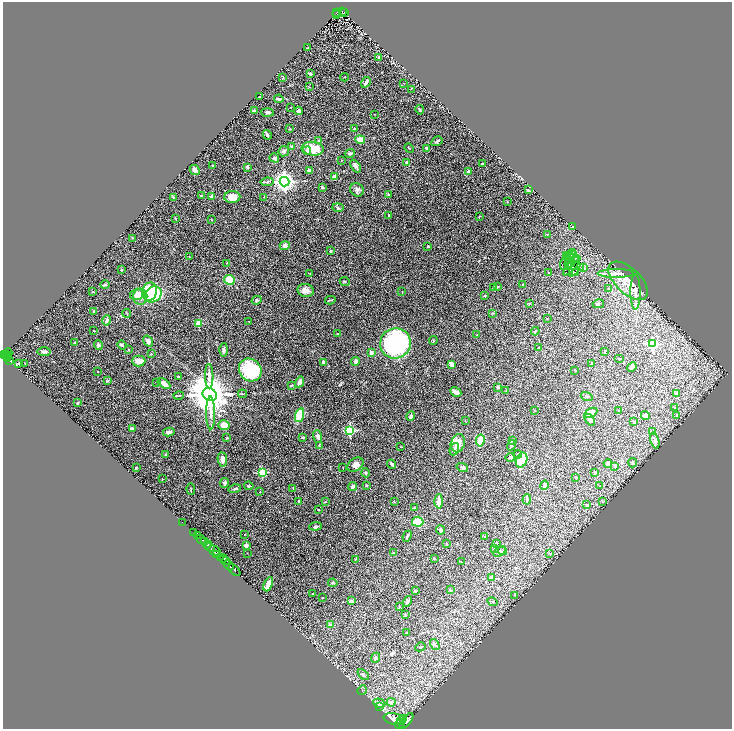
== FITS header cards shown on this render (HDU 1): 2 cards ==
NAXIS1  =                 1459
NAXIS2  =                 1453

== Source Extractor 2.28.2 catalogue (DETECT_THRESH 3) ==
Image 1459 x 1453 px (HDU 1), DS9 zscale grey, zoomed out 1/2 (1 PNG px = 2 x 2 image px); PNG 734 x 731 px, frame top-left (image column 2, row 1453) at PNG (3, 2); each listed source drawn as its Kron ellipse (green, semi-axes under 4 px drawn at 4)
Background 1.03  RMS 0.06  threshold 0.179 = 3 sigma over >= 5 px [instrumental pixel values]
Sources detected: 314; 21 cannot appear on this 1/2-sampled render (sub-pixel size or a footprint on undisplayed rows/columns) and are neither listed nor drawn; the other 293 listed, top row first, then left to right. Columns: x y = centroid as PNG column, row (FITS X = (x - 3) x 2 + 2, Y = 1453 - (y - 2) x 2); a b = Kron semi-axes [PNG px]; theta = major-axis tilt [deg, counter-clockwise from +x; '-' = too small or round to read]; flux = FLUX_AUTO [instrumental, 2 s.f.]
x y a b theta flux
342 11 3 2 - 110
337 12 3 2 - 210
344 13 3 1 - 56
337 14 3 2 - 34
307 48 4 2 - 5.7
379 57 3 3 - 17
310 74 3 3 - 27
283 77 3 2 - 5.9
344 77 4 2 - 6
366 82 6 3 59 46
404 83 2 2 - 3.1
309 87 3 2 - 4.4
411 89 3 2 - 5.2
260 97 2 1 - 5
279 99 5 2 - 23
291 107 2 1 - 3.4
254 110 2 2 - 12
420 110 5 3 - 9.7
298 111 4 3 - 50
268 112 6 4 -3 24
375 114 2 1 - 6.1
289 129 3 2 - 5.8
355 129 4 3 - 12
267 135 5 3 - 24
360 139 5 4 - 91
318 141 3 3 - 10
437 141 6 3 32 25
291 146 4 3 - 10
409 148 5 2 - 7.8
426 148 3 3 - 25
313 149 11 7 -7 230
284 151 5 5 - 29
307 151 4 4 - 23
350 153 5 3 - 23
274 158 5 3 - 39
341 160 2 2 - 3.8
407 163 4 3 - 33
482 164 2 2 - 9.4
213 166 3 2 - 5.8
356 166 7 4 -54 50
248 167 3 3 - 31
195 170 5 4 - 53
309 170 4 3 - 35
468 171 2 2 - 45
335 176 4 3 - 24
267 182 6 3 9 18
285 182 5 4 - 7800
322 187 3 2 - 16
357 190 7 6 - 31
528 190 3 2 - 14
388 195 4 4 - 12
201 196 3 2 - 5.9
212 196 4 3 - 34
174 197 3 2 - 7.5
232 197 8 6 1 130
263 197 2 2 - 3.4
507 202 3 2 - 5
338 208 5 4 - 18
389 216 4 2 - 13
479 216 3 2 - 5.4
175 218 4 2 - 6.5
212 220 3 2 - 6.1
573 227 4 3 - 10
547 234 3 2 - 6.1
133 238 2 2 - 4.3
285 246 5 4 - 42
428 246 3 3 - 18
330 251 2 2 - 21
570 255 7 2 35 6.5
573 255 3 1 - 11
566 256 3 1 - 4.9
189 257 2 1 - 4.9
570 258 6 2 61 3.4
573 258 6 4 -25 3.3
577 258 4 2 - 19
565 262 8 2 69 3.6
227 263 3 2 - 6.5
570 263 5 3 - 4.2
572 265 12 3 51 6.1
568 267 4 3 - 18
581 267 3 1 - 17
584 268 4 3 - 21
575 269 8 4 56 4
121 270 3 2 - 14
575 272 2 1 - 3.1
549 273 4 2 - 8.1
616 273 18 4 0 72
310 274 3 2 - 7.8
229 280 5 5 - 210
345 281 5 2 - 9.2
628 281 24 12 -44 220
105 285 4 3 - 17
523 285 3 3 - 14
497 287 4 3 - 13
493 288 4 3 - 8.6
608 289 3 2 - 5.4
306 290 8 6 -14 75
93 292 3 2 - 3.6
149 292 9 7 76 490
402 292 2 2 - 4
635 292 18 5 90 79
137 294 7 5 14 90
153 294 9 7 36 540
485 295 3 2 - 8.4
140 297 8 7 - 63
257 300 5 3 - 14
330 300 5 1 - 11
529 304 3 2 - 6.2
598 304 6 4 13 19
94 311 3 2 - 19
126 313 4 2 - 8.5
492 313 3 3 - 7.5
547 318 3 2 - 4.9
107 320 5 3 - 35
249 321 3 2 - 5
199 323 3 2 - 250
94 330 2 1 - 4.4
535 331 4 3 - 9.1
337 334 3 2 - 5.1
477 335 2 1 - 3.8
148 341 6 4 -56 40
433 341 4 2 - 5.1
75 342 4 3 - 12
395 343 15 15 - 1800
653 344 3 3 - 1000
98 345 5 4 - 27
122 345 5 3 - 14
539 347 3 3 - 8.6
129 350 2 2 - 5.7
224 350 6 4 88 27
44 351 7 3 1 31
605 351 3 2 - 5.7
8 352 4 3 - 350
371 353 3 3 - 53
7 354 3 2 - 380
151 354 3 3 - 9.1
5 355 3 2 - 300
8 356 3 1 - 73
7 358 2 2 - 180
620 358 5 1 - 4.1
10 360 3 2 - 280
139 361 6 5 - 110
356 361 4 4 - 34
323 362 4 3 - 31
25 363 3 2 - 3.5
19 364 4 3 - 19
451 364 4 3 - 60
592 364 4 3 - 9.8
632 367 5 3 - 30
250 370 12 10 -47 730
575 370 3 2 - 5.4
98 372 2 2 - 6.1
209 376 12 3 -89 53
178 377 3 2 - 7.2
107 381 4 3 - 12
157 382 3 2 - 6.6
300 382 5 3 - 71
164 384 7 4 -32 81
291 385 4 3 - 11
498 387 3 3 - 11
506 391 2 2 - 4.8
456 392 6 3 -29 79
676 393 4 4 - 16
242 394 4 2 - 9
210 395 7 6 - 42000
179 396 5 3 - 11
587 396 6 3 -19 14
77 403 4 2 - 17
675 407 3 3 - 7.8
534 410 3 2 - 4.3
619 411 3 2 - 6.8
211 413 16 4 -89 82
591 413 7 4 30 130
299 415 7 4 72 340
645 415 4 4 - 28
411 416 5 3 - 30
677 416 4 3 - 17
590 420 7 4 -53 42
465 421 2 1 - 3.4
634 422 3 3 - 8.4
224 425 6 5 - 110
132 429 2 2 - 86
350 430 3 3 - 1100
169 432 6 3 11 45
652 432 4 3 - 9.4
303 437 3 3 - 24
318 437 7 4 -72 37
227 438 2 2 - 11
480 440 6 3 80 240
512 440 3 3 - 9.7
655 440 8 3 -74 43
458 443 9 7 72 140
511 445 5 4 - 18
320 446 4 2 - 7.1
401 447 2 2 - 4.6
454 449 6 4 69 23
518 454 4 3 - 12
165 455 4 3 - 20
510 457 5 3 - 14
222 459 7 4 -81 50
522 460 8 5 69 260
608 463 4 4 - 20
633 463 5 3 - 12
391 464 5 3 - 25
355 465 9 6 34 67
615 466 4 3 - 9.7
462 467 6 4 -19 23
136 468 2 2 - 8.5
343 468 3 1 - 3.4
262 472 3 3 - 650
366 473 4 3 - 17
594 473 4 3 - 7.8
575 477 2 2 - 9.3
162 479 2 1 - 4.2
225 483 5 4 - 32
366 485 3 3 - 16
545 485 5 3 - 15
249 486 5 3 - 15
353 486 4 3 - 45
600 486 2 2 - 3.8
293 488 4 2 - 5.5
191 489 6 1 -87 7.3
235 489 6 3 14 15
260 492 2 2 - 5.6
527 499 5 3 - 25
299 501 2 2 - 16
439 501 7 3 88 81
602 501 3 2 - 6
325 502 4 2 - 6.8
394 502 3 2 - 6.8
587 505 2 2 - 29
414 508 3 3 - 7.6
318 509 3 2 - 5.4
182 522 2 1 - 17
418 522 5 5 - 230
315 526 6 3 6 18
440 530 4 3 - 32
194 532 2 1 - 140
245 534 3 2 - 4.1
197 535 3 2 - 300
407 536 6 3 65 15
485 537 3 3 - 9.8
201 539 5 2 - 890
204 542 3 2 - 580
496 543 2 2 - 5.5
446 544 3 2 - 8.2
208 545 4 2 - 1000
246 545 4 3 - 33
210 547 4 2 - 1500
495 548 2 2 - 14
214 550 7 3 -26 1200
500 551 7 4 36 23
503 551 4 2 - 9.5
393 552 3 2 - 6.3
247 553 3 2 - 4.7
550 553 4 2 - 8.8
217 554 4 1 - 250
220 557 3 2 - 630
434 558 2 2 - 31
224 559 4 2 - 450
355 559 4 2 - 5.6
226 561 4 2 - 460
461 562 2 2 - 4.5
229 565 6 2 -44 1200
234 570 7 2 -46 1500
492 578 2 2 - 130
333 583 4 3 - 12
268 584 7 3 65 98
450 590 3 2 - 9.7
415 591 4 3 - 13
313 594 2 2 - 14
515 595 4 2 - 7.9
322 598 2 1 - 4.3
351 601 2 2 - 78
407 601 5 3 - 19
492 602 5 3 - 13
399 607 3 2 - 4.4
405 615 3 3 - 9.3
330 625 4 3 - 26
406 633 2 2 - 7.4
435 645 6 3 -56 15
420 647 5 3 - 10
375 658 5 3 - 16
363 675 6 3 -42 17
362 690 5 2 - 8.9
391 702 4 3 - 47
379 703 6 4 -20 29
380 707 3 3 - 11
403 718 3 2 - 480
394 719 10 5 -12 6800
401 720 4 2 - 1700
406 721 9 4 50 4500
400 724 5 3 - 2700
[21 sub-pixel or undisplayed-footprint detections neither listed nor drawn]